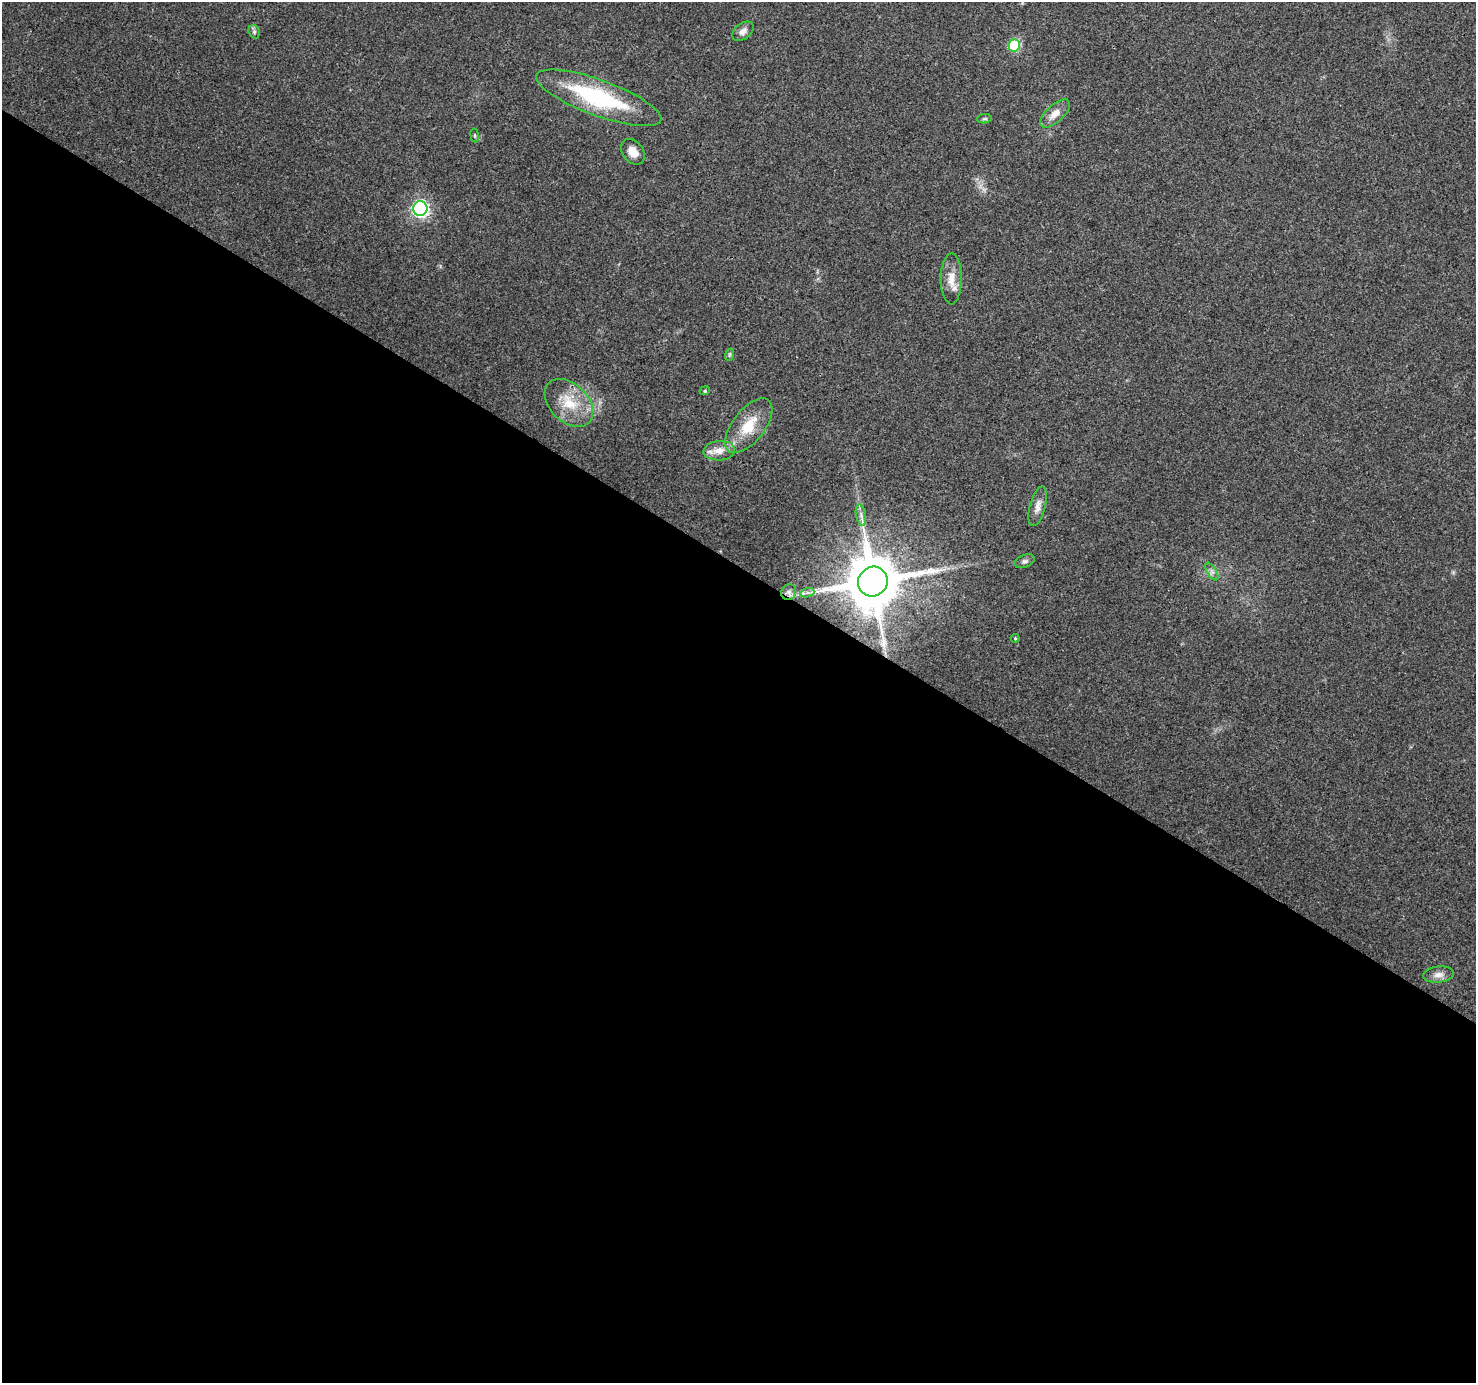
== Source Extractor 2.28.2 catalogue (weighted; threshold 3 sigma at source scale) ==
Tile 14 of 4 x 4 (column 2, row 4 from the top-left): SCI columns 1476-2949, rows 190-1570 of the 5905 x 5969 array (HDU 1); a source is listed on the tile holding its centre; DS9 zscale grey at full resolution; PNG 1478 x 1385 px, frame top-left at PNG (2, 2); each listed source drawn as its Kron ellipse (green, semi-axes under 4 px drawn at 4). Shown black and unused: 59% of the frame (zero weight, under 3 of 4 exposures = <1% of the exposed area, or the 3 px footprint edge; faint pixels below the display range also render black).
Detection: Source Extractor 2.28.2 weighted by HDU 2 'WHT'; one run over the whole footprint, this tile lists its part. Background 0.0422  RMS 0.0038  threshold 0.0172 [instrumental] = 3 sigma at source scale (4.5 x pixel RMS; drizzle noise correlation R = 1.50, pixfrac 1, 0.0396/0.0396 arcsec/px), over >= 5 px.
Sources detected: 24; all 24 listed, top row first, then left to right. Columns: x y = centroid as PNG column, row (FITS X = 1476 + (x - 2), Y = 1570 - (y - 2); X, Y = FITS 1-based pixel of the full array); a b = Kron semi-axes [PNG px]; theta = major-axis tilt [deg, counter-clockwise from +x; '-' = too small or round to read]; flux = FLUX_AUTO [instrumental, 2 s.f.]
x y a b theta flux
743 31 12 8 39 2.1
254 32 7 5 -70 0.82
1014 45 6 6 - 29
599 98 66 18 -20 43
1055 113 19 9 42 3.9
984 119 7 4 5 0.68
475 135 7 3 -82 0.51
633 152 14 10 -53 3.9
420 208 7 7 - 97
951 279 25 10 -90 5.5
729 355 6 4 71 0.56
705 391 5 4 - 0.52
569 403 28 19 -44 13
749 426 32 16 52 12
719 451 16 9 5 4.4
1038 506 20 7 75 2.8
861 515 11 5 -79 1.5
1025 561 10 6 21 1.1
1212 572 10 4 -59 1.2
873 582 15 14 - 2700
789 592 8 7 - 1.2
807 593 7 4 18 1
1015 638 4 4 - 0.42
1438 975 16 8 7 2.5
Overlapping masked pixels (flux is a lower limit): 1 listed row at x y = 873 582